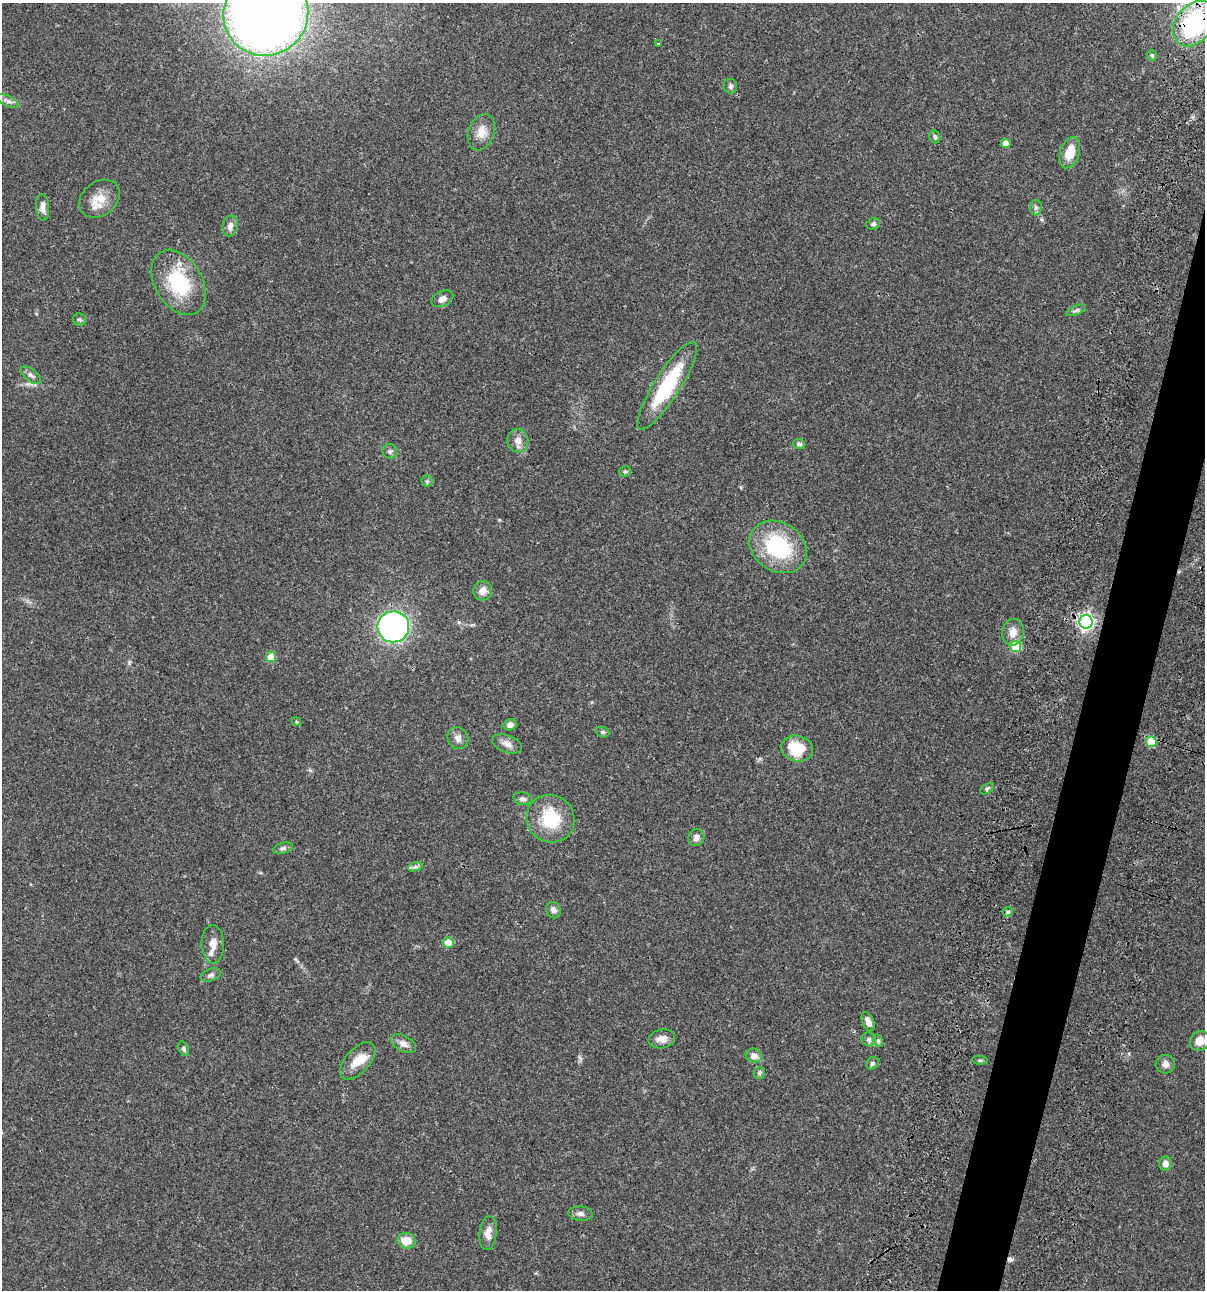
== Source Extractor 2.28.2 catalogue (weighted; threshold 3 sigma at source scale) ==
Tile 10 of 4 x 4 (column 2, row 3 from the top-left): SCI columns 1438-2640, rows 1408-2695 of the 5404 x 5390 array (HDU 1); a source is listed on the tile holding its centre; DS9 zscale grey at full resolution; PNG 1207 x 1292 px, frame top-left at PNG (2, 3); each listed source drawn as its Kron ellipse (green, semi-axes under 4 px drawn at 4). Shown black and unused: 4% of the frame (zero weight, under 3 of 4 exposures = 9% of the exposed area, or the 3 px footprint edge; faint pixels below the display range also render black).
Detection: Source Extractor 2.28.2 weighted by HDU 2 'WHT'; one run over the whole footprint, this tile lists its part. Background 0.047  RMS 0.0061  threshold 0.0276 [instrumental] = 3 sigma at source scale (4.5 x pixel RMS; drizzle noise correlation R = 1.50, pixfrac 1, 0.05/0.05 arcsec/px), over >= 5 px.
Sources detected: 72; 1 inside a brighter object's white glare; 1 cosmic-ray / hot-pixel residue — neither listed nor drawn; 2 inside a brighter listed object's ellipse — not listed separately; the other 68 listed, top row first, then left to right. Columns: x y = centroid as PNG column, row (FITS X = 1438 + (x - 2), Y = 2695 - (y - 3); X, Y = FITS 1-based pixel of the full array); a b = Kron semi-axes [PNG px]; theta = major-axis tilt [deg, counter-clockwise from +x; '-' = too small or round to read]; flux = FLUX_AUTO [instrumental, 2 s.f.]
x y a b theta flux
266 14 43 41 39 620
1194 24 25 18 53 75
658 43 3 2 - 0.37
1152 55 5 4 - 1
730 86 7 6 - 1.5
8 101 12 5 -26 2.2
481 132 19 13 71 7.3
935 137 6 5 - 1.3
1006 143 5 4 - 5.4
1070 153 16 9 71 11
99 199 22 16 37 10
42 207 13 6 -85 3.4
1036 208 8 6 -90 1.5
873 224 7 5 19 1.4
230 226 10 7 76 3.2
179 282 35 23 -60 38
442 299 11 7 27 3.4
1076 310 10 4 23 1.6
79 319 6 6 - 1.2
31 375 12 6 -39 2.1
667 386 51 13 57 40
518 441 12 10 -80 4.3
799 444 6 5 - 1.7
390 451 7 7 - 1.5
625 471 6 5 - 0.9
427 481 5 5 - 1
778 547 30 24 -33 47
483 591 10 9 - 4.7
1086 622 7 6 - 190
393 627 16 15 - 160
1013 632 13 10 79 5.8
1015 646 5 5 - 27
271 657 5 5 - 12
296 722 5 4 - 0.79
510 725 6 5 - 2.6
603 732 7 5 -21 1
458 738 11 10 - 3.2
1151 742 5 5 - 25
507 744 16 8 -22 3.8
797 748 16 12 -14 22
987 789 7 4 33 1.2
523 799 9 6 -10 2
550 819 24 23 - 25
696 838 9 7 59 3.2
283 848 10 5 14 1.6
415 867 7 4 18 1.3
553 910 8 7 - 2.6
1008 912 5 4 - 0.87
448 943 5 5 - 13
213 944 19 11 -89 6.2
211 975 10 6 21 1.8
868 1022 10 5 -68 3.5
662 1039 13 9 10 4.4
869 1039 7 6 - 1.8
878 1040 7 4 -63 1.1
1200 1041 10 9 - 6.6
403 1044 14 8 -28 3.7
183 1049 8 5 -62 1.2
754 1056 8 7 - 3.7
980 1060 8 4 -7 1
358 1061 22 12 48 9.3
872 1063 7 5 37 1.3
1165 1064 9 9 - 3
759 1073 6 5 - 1
1165 1163 7 6 - 3.6
580 1214 12 7 -4 2.4
488 1233 17 8 84 4.6
406 1241 9 8 - 9.2
Overlapping masked pixels (flux is a lower limit): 2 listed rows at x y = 1194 24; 1151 742
Isophote crosses this tile's border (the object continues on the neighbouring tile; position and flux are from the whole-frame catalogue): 2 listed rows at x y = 266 14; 1194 24